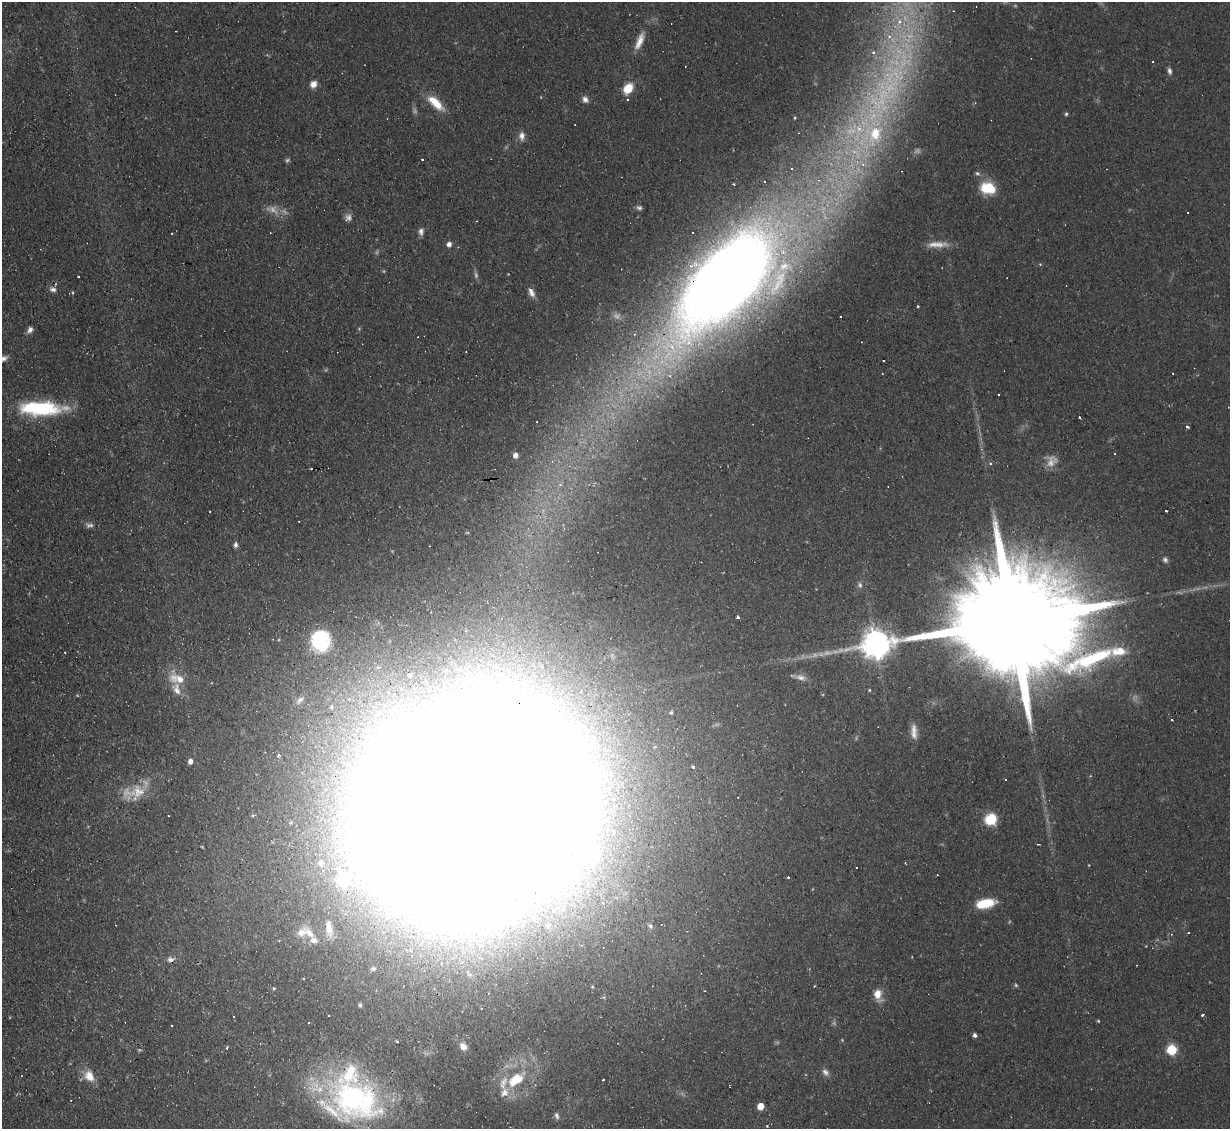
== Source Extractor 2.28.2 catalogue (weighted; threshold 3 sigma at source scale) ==
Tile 7 of 4 x 4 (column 3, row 2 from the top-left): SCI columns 2455-3682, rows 2501-3627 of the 4909 x 4884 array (HDU 1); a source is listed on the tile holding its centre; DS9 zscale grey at full resolution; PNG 1232 x 1131 px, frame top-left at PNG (2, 2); no overlay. Shown black and unused: <1% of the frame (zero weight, under 2 of 3 exposures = <1% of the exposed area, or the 3 px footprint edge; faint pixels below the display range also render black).
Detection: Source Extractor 2.28.2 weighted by HDU 2 'WHT'; one run over the whole footprint, this tile lists its part. Background 0.067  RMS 0.0045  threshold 0.0204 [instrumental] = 3 sigma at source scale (4.5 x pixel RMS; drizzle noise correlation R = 1.50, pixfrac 1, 0.05/0.05 arcsec/px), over >= 5 px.
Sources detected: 157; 14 too faint to see at this stretch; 33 cosmic-ray / hot-pixel residue — not listed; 12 inside a brighter listed object's ellipse — not listed separately; the other 98 listed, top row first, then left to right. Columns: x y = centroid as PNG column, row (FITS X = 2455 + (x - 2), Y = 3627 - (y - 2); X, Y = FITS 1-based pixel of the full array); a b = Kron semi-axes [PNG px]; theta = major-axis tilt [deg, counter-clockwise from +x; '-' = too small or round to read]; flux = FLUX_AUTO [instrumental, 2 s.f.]
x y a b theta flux
640 41 24 8 67 5.6
1169 71 9 5 -75 1.5
892 80 71 44 76 110
313 84 7 7 - 3.7
628 88 11 8 52 9.8
585 99 8 6 -53 2.2
436 103 24 9 -43 10
1066 114 5 4 - 0.81
522 136 12 7 88 2.7
854 152 18 9 -10 8.7
977 173 7 6 - 1.1
734 184 3 2 - 0.38
988 188 17 12 -13 15
639 208 8 5 -20 1.2
1187 212 3 3 - 1.2
421 232 9 6 -88 1.9
693 232 3 3 - 0.68
172 233 3 2 - 0.72
449 244 5 5 - 2.3
937 244 30 8 1 6
476 275 9 5 -88 1.2
78 276 3 3 - 1
726 279 90 46 48 910
53 289 9 7 -15 1.9
531 293 12 7 -65 2.9
918 306 3 2 - 0.49
840 316 3 3 - 1.8
359 329 5 3 - 0.43
30 330 9 6 55 2.1
634 334 4 3 - 0.76
466 352 3 2 - 0.46
2 358 13 6 10 2.8
882 374 3 2 - 0.32
670 376 5 5 - 0.82
41 408 46 14 -1 41
1187 426 4 3 - 1.1
515 455 4 4 - 2.8
560 484 6 5 - 1.2
1166 510 3 2 - 0.73
209 512 3 3 - 3.3
89 525 11 6 -1 1.7
235 545 7 5 83 1.3
1165 560 7 6 - 1.3
860 585 8 5 -79 1.2
738 618 3 3 - 26
1018 620 88 23 8 32000
320 640 24 22 -85 40
876 644 9 9 - 720
410 675 6 5 - 0.89
801 677 16 8 -14 3.1
176 678 26 16 -23 9.9
478 679 9 7 69 2.4
869 690 4 3 - 0.46
77 695 5 4 - 0.43
300 700 13 7 49 2.4
331 707 7 6 - 1.3
914 732 20 8 -87 4.1
278 756 4 4 - 0.97
190 761 5 5 - 2.6
693 766 4 3 - 0.94
1006 780 3 3 - 1.2
609 791 5 4 - 1.2
138 792 24 19 15 12
471 808 110 88 33 9500
253 815 6 3 19 0.57
991 819 13 12 - 11
291 823 5 3 - 0.42
592 855 18 13 90 15
321 863 5 4 - 1.3
343 880 7 6 - 36
985 903 18 8 11 15
650 926 9 7 -56 1.6
329 929 30 12 -82 8.5
309 933 25 11 -50 8.2
1171 934 4 4 - 0.59
171 959 10 7 2 2
1137 965 3 2 - 0.32
373 969 6 5 - 1.1
1016 985 5 4 - 0.68
274 988 4 4 - 0.55
878 995 14 9 -77 5.4
360 1005 5 4 - 0.87
1203 1014 4 3 - 1.1
233 1016 3 2 - 0.67
1098 1021 4 3 - 0.45
309 1022 3 3 - 0.68
975 1035 5 4 - 1.3
397 1041 3 2 - 0.43
463 1046 11 9 -52 3.2
227 1048 4 3 - 0.73
1172 1050 6 6 - 36
825 1072 11 7 -49 2.1
89 1076 16 12 -52 6.5
516 1079 19 10 37 14
355 1100 66 47 -7 110
760 1106 5 5 - 6.6
557 1116 8 5 -78 1.4
767 1126 4 3 - 0.59
Overlapping masked pixels (flux is a lower limit): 3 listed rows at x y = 726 279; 1018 620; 471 808
Isophote crosses this tile's border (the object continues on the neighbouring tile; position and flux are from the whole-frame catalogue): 2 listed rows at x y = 892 80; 2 358
Unlisted compact peaks at least as high as the median listed source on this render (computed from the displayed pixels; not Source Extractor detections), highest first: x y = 1079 417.